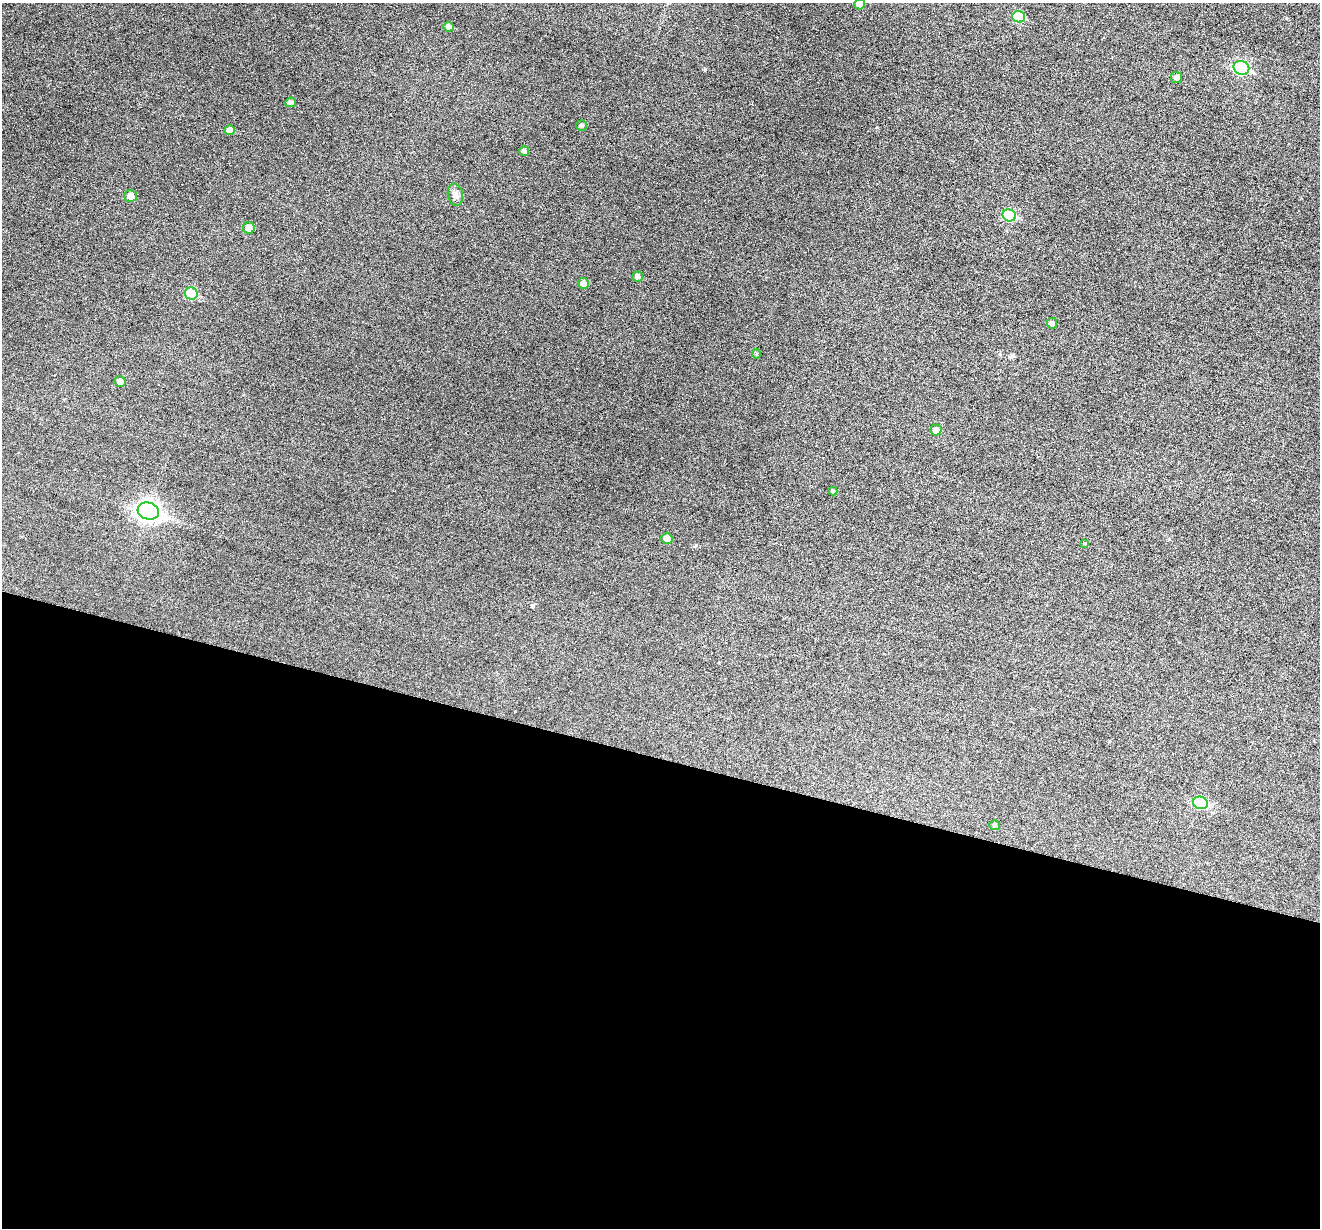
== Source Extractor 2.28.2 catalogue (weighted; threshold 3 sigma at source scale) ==
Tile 14 of 4 x 4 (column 2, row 4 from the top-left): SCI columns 1321-2638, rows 257-1482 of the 5273 x 5289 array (HDU 1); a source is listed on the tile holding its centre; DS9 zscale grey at full resolution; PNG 1322 x 1230 px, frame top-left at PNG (2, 3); each listed source drawn as its Kron ellipse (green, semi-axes under 4 px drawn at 4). Shown black and unused: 38% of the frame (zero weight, under 3 of 6 exposures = <1% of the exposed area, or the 3 px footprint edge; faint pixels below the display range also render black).
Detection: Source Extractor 2.28.2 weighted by HDU 2 'WHT'; one run over the whole footprint, this tile lists its part. Background 0.0472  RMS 0.0054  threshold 0.0222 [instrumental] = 3 sigma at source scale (4.09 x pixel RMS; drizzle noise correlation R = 1.36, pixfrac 0.8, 0.05/0.05 arcsec/px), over >= 5 px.
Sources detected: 26; all 26 listed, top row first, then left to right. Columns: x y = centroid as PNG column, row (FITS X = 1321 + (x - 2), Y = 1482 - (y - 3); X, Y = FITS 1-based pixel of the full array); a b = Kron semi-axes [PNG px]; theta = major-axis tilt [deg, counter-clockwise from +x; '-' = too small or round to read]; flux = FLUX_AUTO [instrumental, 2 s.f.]
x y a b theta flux
860 4 5 5 - 3.8
1019 17 6 5 - 18
449 27 5 5 - 2.8
1241 68 8 6 -23 60
1177 77 5 5 - 2
291 102 5 4 - 1.7
582 125 5 5 - 1.2
230 130 5 5 - 3.2
524 151 5 5 - 1.5
455 195 11 7 -79 2.7
130 196 6 6 - 4.8
1009 215 7 6 - 26
249 228 6 6 - 3.6
637 277 5 5 - 1.6
584 283 5 5 - 2.6
191 294 6 6 - 16
1052 323 5 5 - 1.6
757 354 5 3 - 0.54
120 382 5 5 - 3.6
936 430 6 5 - 2.7
833 491 4 4 - 0.68
148 511 11 8 -16 240
667 538 5 5 - 3.1
1085 543 3 3 - 0.43
1200 803 7 6 - 32
995 825 5 5 - 0.92
Isophote crosses this tile's border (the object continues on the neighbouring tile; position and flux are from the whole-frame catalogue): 1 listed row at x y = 860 4
Unlisted compact peaks at least as high as the median listed source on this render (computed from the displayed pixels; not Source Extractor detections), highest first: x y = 705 69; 696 545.